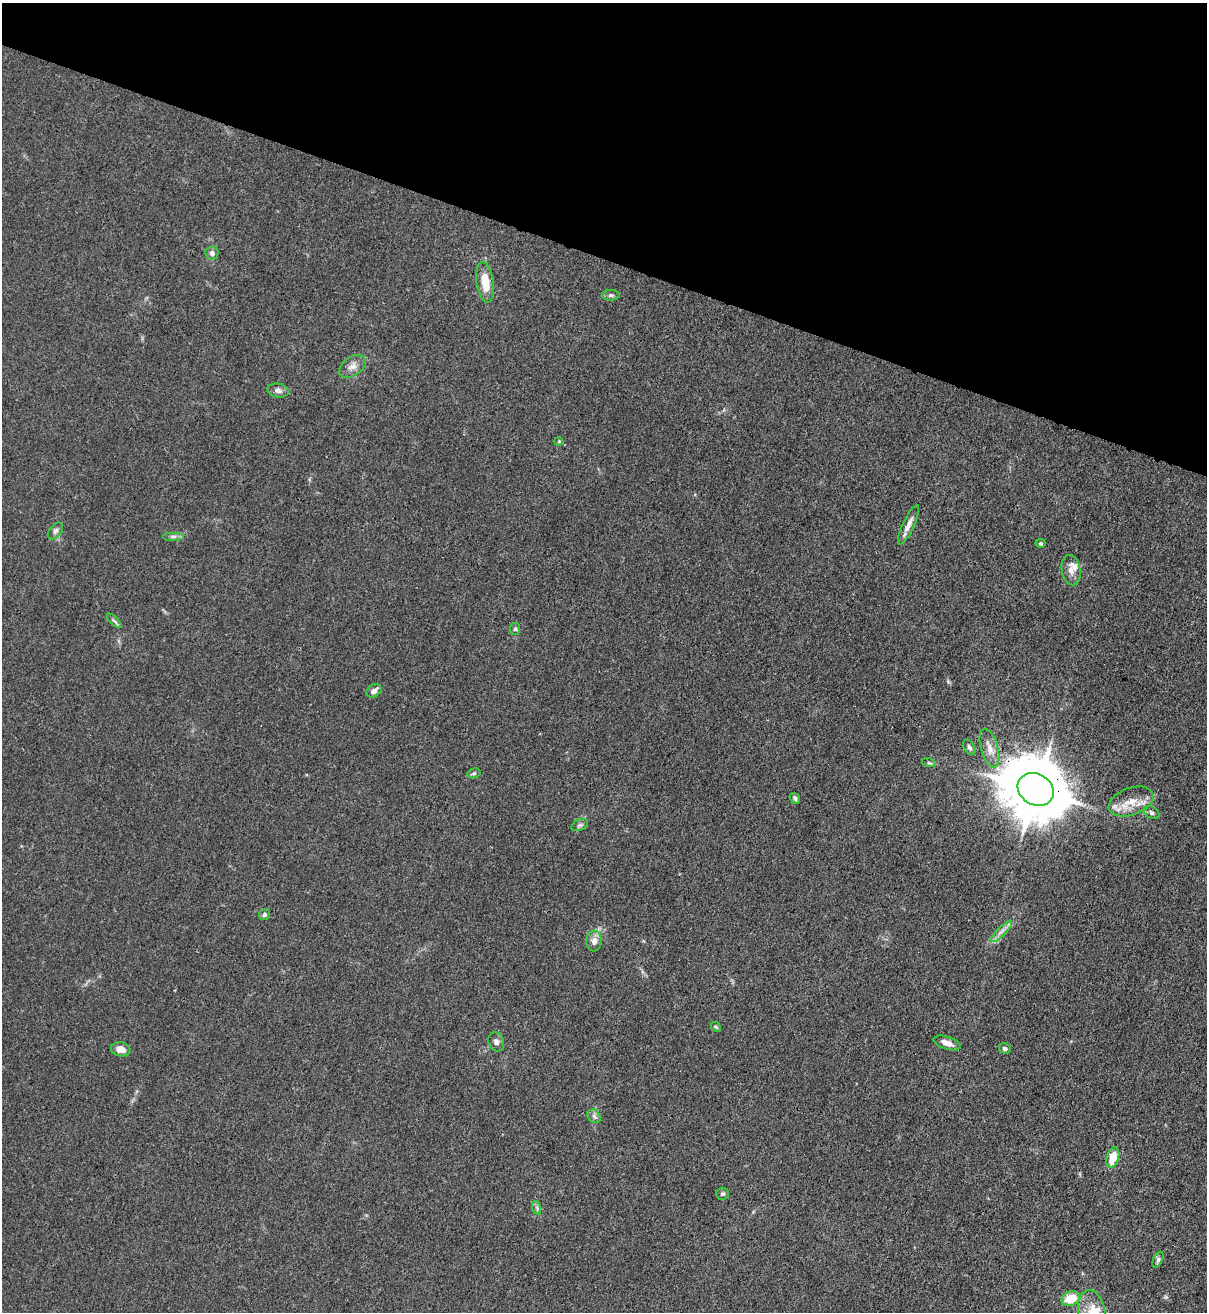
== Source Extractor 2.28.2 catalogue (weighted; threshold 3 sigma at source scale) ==
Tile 2 of 4 x 4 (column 2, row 1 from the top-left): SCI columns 1429-2633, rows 3968-5277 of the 5387 x 5310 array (HDU 1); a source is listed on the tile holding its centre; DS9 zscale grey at full resolution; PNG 1209 x 1314 px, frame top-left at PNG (2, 3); each listed source drawn as its Kron ellipse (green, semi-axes under 4 px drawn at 4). Shown black and unused: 20% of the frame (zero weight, under 3 of 4 exposures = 7% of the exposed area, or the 3 px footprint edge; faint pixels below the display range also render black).
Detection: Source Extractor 2.28.2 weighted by HDU 2 'WHT'; one run over the whole footprint, this tile lists its part. Background 0.0294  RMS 0.0029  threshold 0.0133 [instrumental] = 3 sigma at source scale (4.5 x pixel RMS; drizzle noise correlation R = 1.50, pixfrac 1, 0.05/0.05 arcsec/px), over >= 5 px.
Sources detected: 41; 3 inside a brighter listed object's ellipse — not listed separately; the other 38 listed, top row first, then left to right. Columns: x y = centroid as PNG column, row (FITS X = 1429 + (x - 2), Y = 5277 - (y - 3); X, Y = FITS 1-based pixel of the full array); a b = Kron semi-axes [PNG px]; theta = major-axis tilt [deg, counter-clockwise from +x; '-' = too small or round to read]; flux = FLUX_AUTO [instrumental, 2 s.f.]
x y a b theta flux
212 253 6 6 - 1.2
485 282 20 8 -81 6.3
611 295 8 5 2 0.63
352 366 14 9 35 2.1
278 391 11 7 -10 1.2
559 441 4 3 - 0.25
909 525 21 6 66 2.1
55 531 9 6 50 0.92
173 536 11 4 0 0.87
1040 543 5 4 - 0.41
1071 570 15 9 -79 2.1
114 621 9 3 -44 0.55
515 629 6 5 - 0.5
374 691 8 6 33 1.5
969 747 8 5 -57 0.85
990 748 20 8 -74 3.1
929 763 7 4 -18 0.45
474 773 7 4 17 0.53
1036 789 19 15 -30 2300
795 798 6 5 - 0.72
1131 801 23 13 20 5.5
1152 813 8 5 -29 0.7
580 825 8 5 26 0.68
265 915 6 5 - 0.69
1001 931 14 3 45 1.3
594 941 10 7 85 1.9
716 1027 5 4 - 0.38
496 1042 10 7 -67 1.1
947 1043 14 6 -18 2.2
1005 1048 6 5 - 0.6
121 1049 10 7 -8 2.4
594 1116 7 6 - 0.89
1113 1157 10 6 74 5.2
722 1194 6 6 - 0.66
537 1208 7 4 -72 0.58
1158 1260 8 4 65 0.71
1071 1298 9 7 24 6.9
1092 1312 22 13 -80 6
Overlapping masked pixels (flux is a lower limit): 1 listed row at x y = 1036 789
Isophote crosses this tile's border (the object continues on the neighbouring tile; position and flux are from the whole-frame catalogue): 1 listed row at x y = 1092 1312